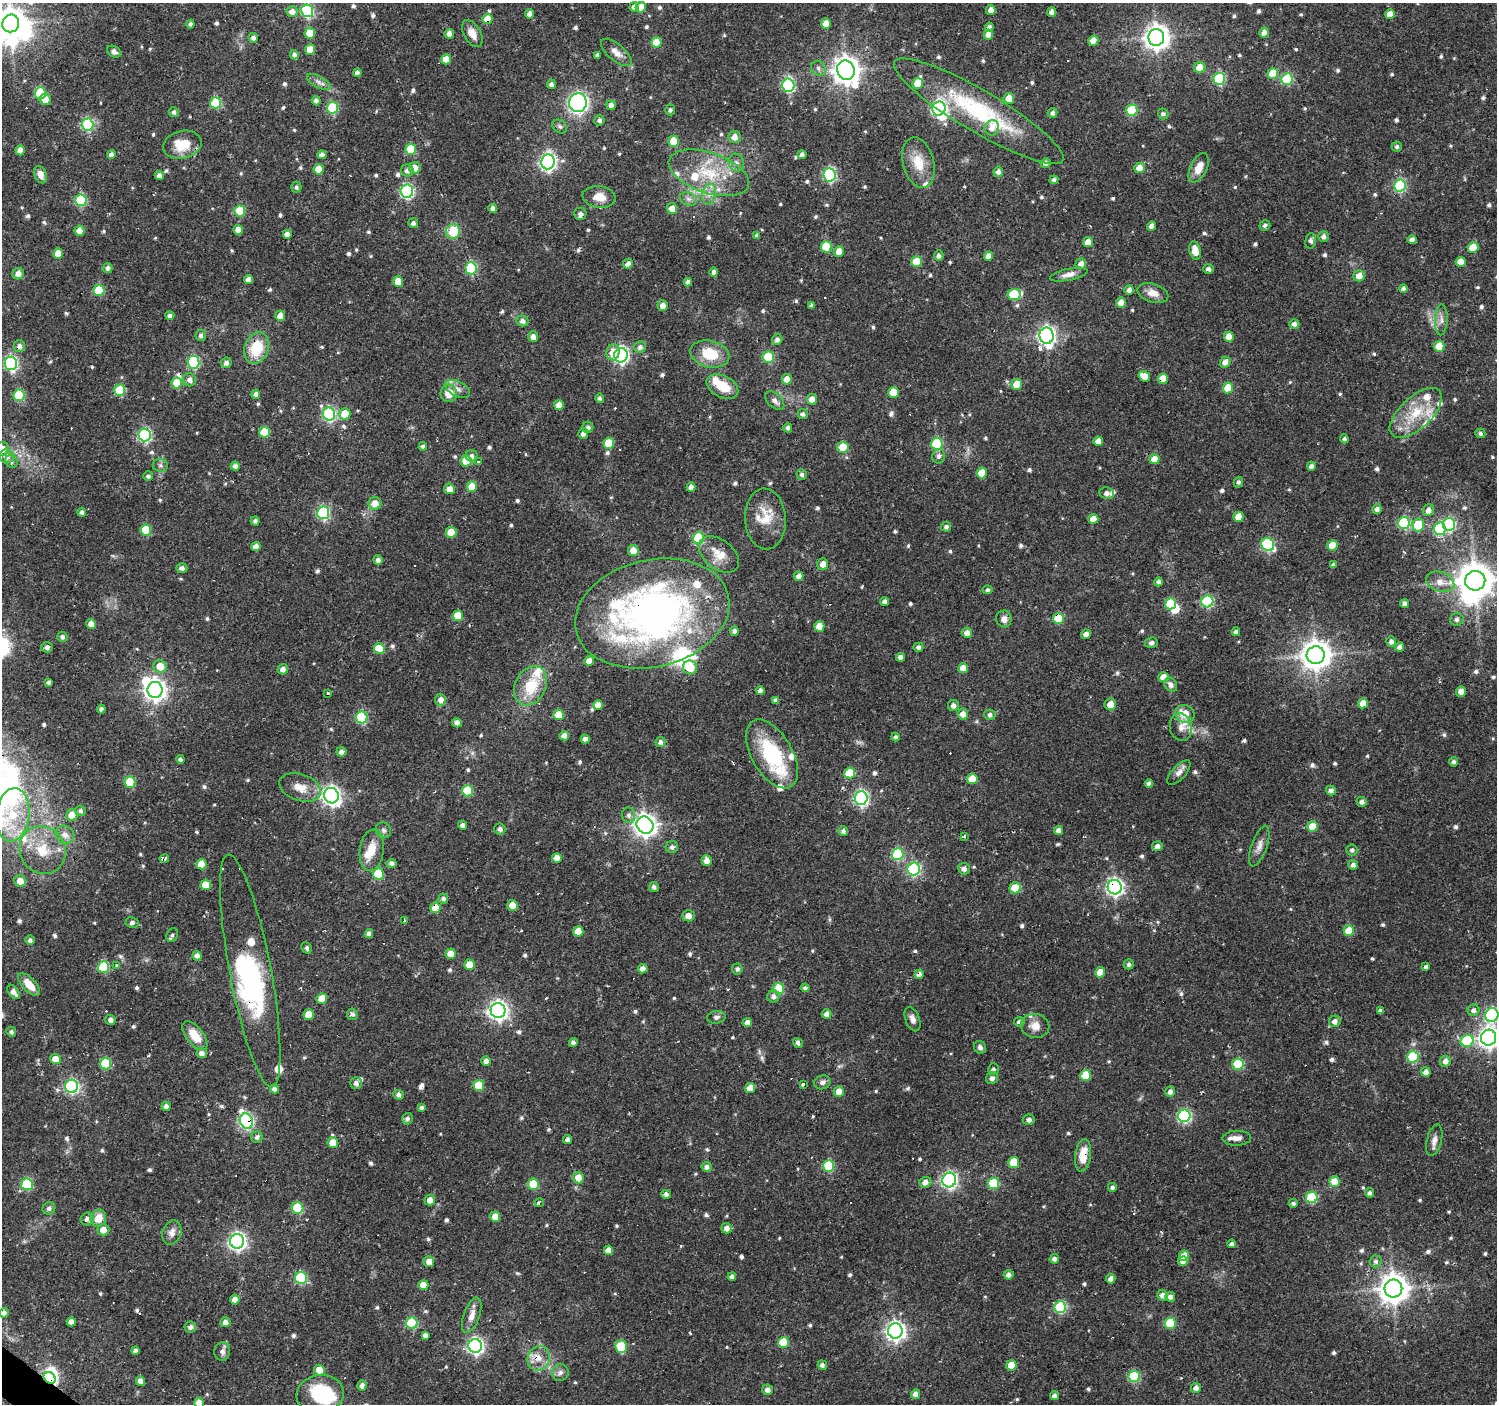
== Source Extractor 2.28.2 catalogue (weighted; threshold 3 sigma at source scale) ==
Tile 7 of 4 x 4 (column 3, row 2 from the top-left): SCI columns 2993-4487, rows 2974-4375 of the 5985 x 6013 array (HDU 1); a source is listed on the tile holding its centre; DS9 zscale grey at full resolution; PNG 1499 x 1406 px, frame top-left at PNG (2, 3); each listed source drawn as its Kron ellipse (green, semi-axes under 4 px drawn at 4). Shown black and unused: <1% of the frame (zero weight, under 2 of 3 exposures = <1% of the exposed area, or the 3 px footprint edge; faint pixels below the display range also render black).
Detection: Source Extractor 2.28.2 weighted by HDU 2 'WHT'; one run over the whole footprint, this tile lists its part. Background 0.137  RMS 0.0061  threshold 0.0273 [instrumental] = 3 sigma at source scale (4.5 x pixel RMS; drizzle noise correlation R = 1.50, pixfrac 1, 0.0396/0.0396 arcsec/px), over >= 5 px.
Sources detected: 802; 10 inside a brighter object's white glare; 14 cosmic-ray / hot-pixel residue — neither listed nor drawn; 28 inside a brighter listed object's ellipse — not listed separately; of the other 750, all 500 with FLUX_AUTO >= 1.61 (the completeness limit of this list) listed and drawn (250 fainter detections not listed), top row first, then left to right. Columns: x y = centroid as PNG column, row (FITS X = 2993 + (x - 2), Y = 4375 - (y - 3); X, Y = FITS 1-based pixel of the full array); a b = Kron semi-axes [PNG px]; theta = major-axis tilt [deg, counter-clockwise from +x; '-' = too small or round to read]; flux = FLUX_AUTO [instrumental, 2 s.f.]
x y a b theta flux
634 7 5 5 - 3.5
641 7 5 5 - 9.9
991 10 5 4 - 4.3
307 11 6 6 - 77
292 12 6 5 - 4.2
1052 12 5 4 - 3.2
530 14 4 4 - 3.6
1390 14 5 5 - 9.3
487 19 5 5 - 12
11 23 9 8 - 1000
190 24 4 4 - 1.8
826 24 5 5 - 6.6
989 27 4 4 - 2
310 33 5 5 - 11
1264 33 5 5 - 3.7
449 34 5 5 - 3.6
472 34 14 8 -60 6
988 35 5 4 - 4.5
1156 37 8 8 - 590
253 38 5 4 - 2.1
1093 41 5 5 - 6.5
656 42 5 5 - 14
310 49 5 5 - 9.7
114 52 7 5 -30 2.5
616 52 19 8 -40 5.3
294 55 4 4 - 2.1
597 55 4 3 - 1.6
446 59 5 5 - 6.7
1200 67 5 5 - 8.1
818 68 8 7 - 2.2
846 70 10 8 -68 710
357 73 4 4 - 2.4
1273 74 5 5 - 17
1219 79 6 5 - 53
1287 79 6 5 - 41
319 82 13 6 -29 2.9
918 83 5 5 - 12
551 84 5 4 - 2.3
788 85 6 6 - 84
40 93 6 5 - 36
1009 98 5 5 - 9.7
45 99 6 5 - 5
316 101 4 4 - 2.7
216 103 6 5 - 40
578 103 9 9 - 150
611 105 5 4 - 3
332 108 6 5 - 42
939 109 7 6 - 150
670 110 5 5 - 1.7
1132 110 6 5 - 35
979 111 98 20 -31 70
174 112 5 5 - 2.1
1052 113 5 5 - 2.1
1163 114 5 5 - 1.7
599 120 5 5 - 2.1
87 125 6 6 - 65
560 126 8 6 -36 1.6
992 128 8 7 - 4
735 137 6 6 - 4.4
674 141 5 5 - 17
182 145 19 13 14 16
1397 147 5 5 - 1.6
411 149 5 5 - 24
20 150 5 4 - 4.6
111 154 4 4 - 2.5
802 154 4 4 - 2.2
322 155 4 4 - 3.3
548 162 7 7 - 190
736 163 9 8 - 2.9
918 163 26 15 -76 14
1046 163 5 5 - 2.6
415 168 6 6 - 5.1
1139 168 5 5 - 6.5
1199 168 15 8 64 8
319 169 5 5 - 11
407 171 6 6 - 2.8
998 172 5 4 - 3
709 173 42 20 -18 34
40 175 9 6 -64 4.6
159 175 5 4 - 2.5
829 175 6 6 - 92
1054 180 4 4 - 1.6
1400 185 6 6 - 61
296 187 5 5 - 1.6
407 191 6 6 - 100
709 194 10 6 79 4
599 197 16 11 -7 8.1
688 199 9 6 -20 2.4
81 200 6 5 - 50
493 208 4 4 - 2.6
672 209 5 5 - 5.2
240 211 5 5 - 28
580 214 6 6 - 2.4
413 223 5 4 - 2
1265 225 5 5 - 1.8
1152 226 4 4 - 3.8
238 230 5 5 - 5.6
79 231 5 5 - 5.7
453 231 7 7 - 19
287 234 5 5 - 3.5
757 236 4 3 - 1.7
1323 237 5 5 - 2.5
1412 240 4 4 - 3.1
1311 241 7 5 83 2
1088 242 5 5 - 6.8
826 247 5 5 - 26
1473 247 5 5 - 18
1195 251 9 5 -77 8.5
839 252 5 5 - 6.3
58 254 5 5 - 11
939 255 5 4 - 2.1
988 256 4 4 - 3.5
917 262 5 5 - 20
1461 262 5 5 - 6.2
628 264 5 4 - 3.4
1081 264 5 5 - 3.7
108 268 5 5 - 2.4
471 268 6 5 - 52
1208 269 5 5 - 2.3
714 272 4 4 - 2.1
18 274 6 5 - 4.1
1069 275 19 6 12 4.1
1359 276 6 5 - 5.2
249 279 4 4 - 4.3
398 281 5 5 - 9.7
688 282 4 4 - 2.9
1403 288 4 4 - 2
99 290 5 5 - 28
1129 290 5 4 - 3
1153 293 16 9 -16 6.1
1014 294 6 5 - 29
1121 303 5 5 - 5.6
663 306 5 5 - 4.1
811 306 4 4 - 2
170 316 4 4 - 2.1
280 316 5 5 - 6.7
1441 320 15 6 88 3.6
522 321 6 5 - 2.6
1294 324 5 5 - 2.7
201 335 5 5 - 2.1
1047 336 8 7 - 240
533 337 5 5 - 4.1
1229 337 5 5 - 7.6
777 339 5 5 - 2.1
19 346 6 5 - 2.7
1439 346 5 5 - 14
640 347 6 5 - 2.3
256 348 16 12 70 22
613 352 8 6 78 6.8
710 354 20 13 -13 19
621 355 7 6 - 160
768 357 6 5 - 36
193 362 6 6 - 69
1225 362 5 5 - 4.3
11 363 7 6 - 110
226 363 5 5 - 2.6
1144 376 6 5 - 7.9
787 379 5 5 - 5.5
1163 379 5 5 - 10
190 380 6 6 - 3
177 383 5 5 - 17
1017 384 5 5 - 10
722 387 17 11 -27 14
1228 388 5 5 - 16
458 389 13 7 -26 3.5
120 390 5 5 - 27
893 392 5 5 - 14
449 393 9 8 - 8.9
256 394 4 4 - 2.1
19 395 6 5 - 39
600 398 5 4 - 1.7
812 399 5 5 - 4.8
775 401 11 7 -43 3
559 405 5 5 - 6.6
1416 413 32 16 43 23
329 414 6 6 - 91
345 414 6 5 - 14
803 414 5 5 - 2.1
588 427 5 5 - 2.1
788 428 4 4 - 2.1
264 432 5 5 - 21
583 433 5 5 - 2.6
1480 433 5 4 - 1.7
145 435 6 6 - 94
1344 439 4 4 - 1.6
1098 441 5 4 - 4.8
608 443 5 5 - 18
937 444 6 6 - 49
423 446 4 4 - 1.7
843 447 5 5 - 17
2 449 7 6 - 5.3
6 456 7 7 - 3.8
471 456 6 5 - 2.5
939 456 7 6 - 2.5
1154 459 5 5 - 7.8
11 461 6 6 - 1.6
466 461 5 5 - 11
479 462 3 3 - 53
160 465 7 6 - 1.9
235 466 4 4 - 2.5
1311 466 4 4 - 2.8
982 473 5 5 - 12
802 474 5 5 - 1.7
148 476 5 5 - 1.7
1238 482 5 4 - 1.8
472 487 5 5 - 11
691 487 4 4 - 3.5
449 489 5 5 - 5.2
1107 493 7 5 -9 2.9
375 503 6 6 - 6.6
1377 509 5 5 - 2.5
1428 510 6 5 - 3.4
82 512 4 4 - 2
323 513 6 6 - 79
1238 517 5 5 - 8.4
765 519 30 20 -86 15
1093 519 5 5 - 6.9
255 521 4 4 - 1.7
1404 523 6 6 - 58
1449 524 6 6 - 74
1418 525 6 6 - 20
946 527 5 5 - 1.8
1440 529 6 6 - 52
146 530 5 5 - 24
451 532 5 5 - 15
699 538 6 5 - 45
1268 544 7 6 - 69
1332 545 5 5 - 12
256 547 5 4 - 4.1
633 551 5 5 - 7.2
719 554 23 14 -38 11
378 560 5 4 - 2.3
823 564 6 5 - 4.3
1333 565 4 4 - 1.8
182 568 5 5 - 2.5
799 576 5 5 - 4.2
1475 581 10 10 - 1400
1158 582 4 4 - 1.9
1440 582 14 9 -18 6.5
987 590 5 4 - 1.7
1207 601 6 6 - 57
885 602 4 4 - 2.4
1170 604 6 5 - 29
1405 604 4 4 - 2.6
652 613 78 53 13 320
458 616 5 5 - 13
1058 618 5 5 - 21
1004 619 8 8 - 3.9
1457 619 6 6 - 2.1
91 624 5 5 - 4.8
819 626 5 5 - 10
734 631 4 4 - 2.3
1236 632 4 4 - 2.2
967 633 5 5 - 4.1
1086 634 5 4 - 2.8
62 637 5 5 - 1.9
1391 641 5 5 - 2.6
1151 643 6 5 - 2.1
47 647 6 5 - 1.8
918 647 5 4 - 2.1
1400 647 4 4 - 2.9
379 648 5 5 - 19
1316 655 9 8 - 890
900 657 4 4 - 3
589 661 5 5 - 5.2
160 666 7 6 - 8.5
690 667 7 7 - 11
963 668 5 5 - 7.5
283 669 5 5 - 3
1164 677 5 5 - 8.7
48 682 4 4 - 1.8
1171 685 7 6 - 3
530 686 20 15 62 21
155 690 8 7 - 410
760 691 4 4 - 3.1
1461 691 5 5 - 4.1
328 693 3 3 - 6.6
441 700 6 5 - 3.7
776 700 4 4 - 2.2
1363 703 5 5 - 6.4
1110 704 6 5 - 6
598 705 5 4 - 4.9
953 706 6 5 - 2.3
101 709 4 4 - 2.1
963 714 5 5 - 4.6
990 714 6 5 - 1.9
1185 714 10 8 -30 11
558 715 5 5 - 13
362 717 6 5 - 54
457 723 5 4 - 3.4
1181 727 14 11 -80 5
564 736 5 4 - 4
895 737 4 4 - 1.7
585 739 4 4 - 3.4
660 742 5 5 - 2.3
341 752 5 4 - 3.1
772 754 38 20 -60 48
180 759 4 4 - 1.8
1454 762 4 4 - 1.8
850 773 5 5 - 20
1179 773 15 7 47 3.8
972 779 5 5 - 13
130 782 5 5 - 25
1149 783 4 4 - 2.4
300 787 22 13 -18 9.7
1331 790 5 5 - 2.6
467 791 5 5 - 29
331 796 8 7 - 270
861 798 7 6 - 140
1362 802 5 5 - 2.4
80 811 5 5 - 1.7
13 815 27 17 83 29
72 815 6 5 - 8.1
629 815 8 6 -77 2.3
462 825 4 4 - 2.6
645 825 9 8 - 440
1313 826 5 5 - 12
500 829 6 5 - 2.4
383 830 8 7 - 1.9
1058 830 4 4 - 3.5
843 831 5 5 - 2.2
65 835 10 8 -39 4.7
964 836 3 3 - 2.2
1157 846 5 5 - 2.9
1259 846 21 7 71 4.6
672 847 6 6 - 2.1
43 850 24 22 -57 22
372 850 21 12 83 9.8
1352 850 5 5 - 2
898 854 6 6 - 54
557 858 5 4 - 5.5
164 859 5 4 - 7
707 860 5 5 - 5.1
391 863 5 4 - 2.6
201 864 5 5 - 11
1353 865 5 5 - 2.1
914 869 6 6 - 86
964 869 6 5 - 3
378 874 5 5 - 31
20 881 6 5 - 7.3
206 885 5 5 - 9.8
654 887 5 5 - 2
1115 887 7 7 - 210
1015 888 5 5 - 19
443 899 5 5 - 1.9
512 905 5 5 - 7.1
435 908 5 5 - 13
689 916 6 5 - 4.4
404 920 3 3 - 1.9
132 922 6 5 - 1.8
1349 930 5 5 - 15
578 931 5 5 - 11
369 934 4 4 - 3.1
172 935 7 5 69 1.8
30 940 4 4 - 1.8
307 948 6 4 -63 1.6
450 954 5 5 - 6.1
197 956 5 4 - 3.9
1129 964 5 5 - 1.8
469 965 5 5 - 10
117 966 4 3 - 2
103 967 6 5 - 40
1426 967 4 4 - 1.9
643 969 5 4 - 3.5
737 969 5 5 - 2.1
250 971 118 20 -79 77
1100 972 5 5 - 9.1
919 974 5 4 - 3.8
29 984 14 6 -47 9.5
805 988 4 4 - 1.8
779 989 5 5 - 25
13 992 8 5 -52 3.4
774 996 6 6 - 2.6
322 999 5 5 - 12
498 1010 7 7 - 300
1473 1010 6 5 - 2.3
1380 1011 4 4 - 2.2
352 1014 6 5 - 2.2
826 1014 5 5 - 3.3
309 1015 5 5 - 11
1492 1015 7 6 - 91
716 1017 9 6 9 2
912 1019 12 7 -70 3.5
111 1020 5 5 - 2.5
1335 1021 6 5 - 3.3
1019 1022 5 5 - 2.2
747 1023 5 4 - 4.7
1035 1026 14 12 -10 6.7
11 1032 5 4 - 1.7
195 1036 17 8 -51 12
1489 1038 8 7 - 340
1467 1041 6 6 - 42
573 1042 4 4 - 2
798 1043 5 4 - 2
980 1047 6 6 - 1.9
202 1053 5 5 - 2.8
1413 1057 6 5 - 50
55 1059 5 5 - 8.9
486 1061 5 4 - 3.2
1445 1061 5 5 - 3.6
105 1064 6 5 - 35
1238 1064 6 5 - 34
993 1069 6 5 - 1.7
1426 1072 5 4 - 2.9
1085 1075 5 5 - 22
992 1078 6 5 - 2.8
822 1082 8 7 - 2.4
356 1083 6 6 - 2.5
803 1085 3 3 - 11
72 1086 6 6 - 110
479 1086 5 5 - 21
750 1088 5 5 - 6.3
275 1089 4 4 - 2.5
839 1092 5 5 - 6.6
1170 1092 5 5 - 2.6
399 1095 5 5 - 2.4
166 1106 4 4 - 2.4
422 1107 4 4 - 1.6
1184 1116 6 6 - 97
407 1119 6 5 - 2.1
1029 1120 6 5 - 1.9
246 1121 8 6 -64 130
257 1137 6 5 - 2
1237 1138 14 7 2 4.4
568 1140 4 4 - 2.9
1434 1140 16 7 76 3.7
333 1143 5 5 - 11
1083 1155 16 8 83 11
1014 1162 5 5 - 15
829 1166 6 5 - 39
707 1167 5 5 - 2.6
578 1178 5 5 - 7.4
949 1180 7 7 - 180
925 1182 6 5 - 3.5
1334 1182 5 5 - 10
994 1183 5 5 - 28
27 1184 6 6 - 39
533 1184 5 5 - 25
1112 1187 4 4 - 1.9
1369 1193 4 4 - 1.8
666 1194 5 4 - 2.3
1312 1197 6 5 - 40
430 1200 5 5 - 5.1
539 1203 5 3 - 7.1
1293 1203 5 4 - 1.9
49 1208 6 6 - 2.2
297 1208 6 5 - 36
495 1217 5 5 - 7.7
98 1218 8 7 - 8
87 1219 6 6 - 2.9
727 1228 5 5 - 3.6
103 1230 6 5 - 5.6
172 1232 12 9 71 3.8
237 1241 7 7 - 210
1232 1244 4 4 - 2.1
608 1250 5 4 - 6.3
1184 1256 5 5 - 13
1054 1259 5 4 - 2.1
1183 1261 5 5 - 3.3
1376 1261 6 6 - 1.9
429 1262 5 5 - 5.1
1008 1275 5 5 - 3
732 1277 4 4 - 2.8
301 1278 6 6 - 58
1111 1279 4 4 - 3.3
423 1285 5 5 - 8.4
1393 1289 9 9 - 870
1163 1295 5 5 - 3.4
1170 1297 5 5 - 2.8
235 1300 5 4 - 5
1060 1307 6 6 - 52
4 1313 5 4 - 2.6
472 1315 18 8 71 5.4
71 1322 4 4 - 4.2
225 1322 5 5 - 3.7
412 1323 6 5 - 46
1170 1323 5 5 - 28
190 1327 6 5 - 2.4
895 1331 7 7 - 310
425 1335 4 4 - 2.1
783 1342 5 5 - 22
475 1346 7 6 - 180
621 1346 6 5 - 31
135 1350 4 4 - 2.2
222 1351 9 8 - 2.5
539 1358 12 11 - 6.8
822 1365 5 4 - 2.5
1011 1365 5 5 - 11
319 1370 5 5 - 11
560 1373 8 8 - 2.5
1134 1376 5 5 - 43
50 1378 6 5 - 160
140 1381 5 4 - 4.5
362 1385 5 4 - 3
1196 1388 5 5 - 3
767 1390 5 5 - 3.2
320 1394 24 19 7 40
916 1394 5 4 - 3.8
1055 1396 4 4 - 2.7
199 1403 5 5 - 8
Overlapping masked pixels (flux is a lower limit): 17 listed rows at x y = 487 19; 182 145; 19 346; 1163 379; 652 613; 861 798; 164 859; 1115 887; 435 908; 250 971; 919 974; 246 1121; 1083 1155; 539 1203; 475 1346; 539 1358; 50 1378
Isophote crosses this tile's border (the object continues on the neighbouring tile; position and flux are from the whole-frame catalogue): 7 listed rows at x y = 307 11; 11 23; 2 449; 1475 581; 1492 1015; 1489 1038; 199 1403